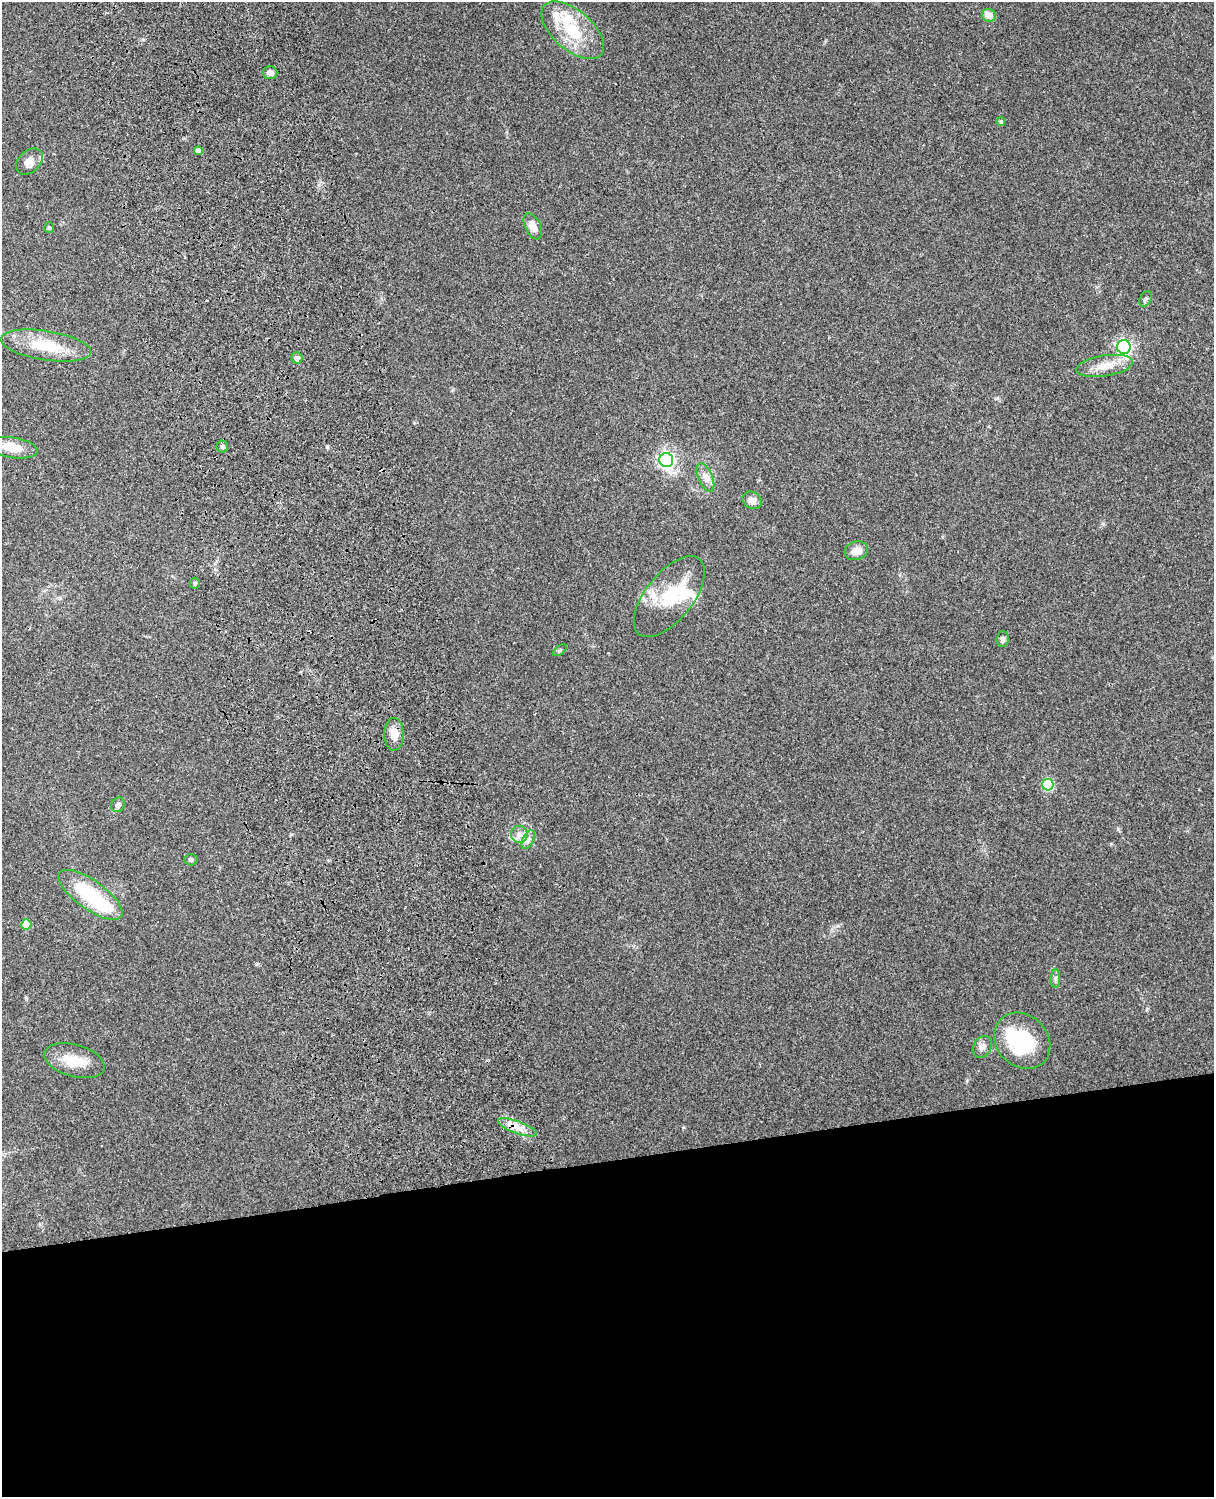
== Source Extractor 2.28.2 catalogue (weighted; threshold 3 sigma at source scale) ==
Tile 11 of 4 x 3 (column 3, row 3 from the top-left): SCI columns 2543-3754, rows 165-1659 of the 5087 x 4927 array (HDU 1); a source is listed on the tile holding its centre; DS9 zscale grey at full resolution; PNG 1216 x 1499 px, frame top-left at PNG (2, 2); each listed source drawn as its Kron ellipse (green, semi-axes under 4 px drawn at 4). Shown black and unused: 22% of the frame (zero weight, under 3 of 4 exposures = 6% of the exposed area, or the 3 px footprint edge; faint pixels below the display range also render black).
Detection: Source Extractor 2.28.2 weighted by HDU 2 'WHT'; one run over the whole footprint, this tile lists its part. Background 0.209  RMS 0.0082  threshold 0.0369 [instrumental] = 3 sigma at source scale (4.5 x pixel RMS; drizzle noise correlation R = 1.50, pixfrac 1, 0.05/0.05 arcsec/px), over >= 5 px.
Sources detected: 44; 3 inside a brighter object's white glare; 1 cosmic-ray / hot-pixel residue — neither listed nor drawn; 4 inside a brighter listed object's ellipse — not listed separately; the other 36 listed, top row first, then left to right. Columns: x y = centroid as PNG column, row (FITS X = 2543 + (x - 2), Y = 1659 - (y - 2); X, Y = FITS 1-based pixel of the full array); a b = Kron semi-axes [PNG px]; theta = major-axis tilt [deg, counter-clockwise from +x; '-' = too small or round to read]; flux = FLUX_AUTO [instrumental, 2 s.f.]
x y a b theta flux
989 15 7 6 - 7.4
573 30 38 20 -41 35
270 73 7 6 - 4.1
1001 122 4 4 - 1.4
198 151 4 4 - 6.2
29 161 15 10 42 6.7
533 226 14 7 -64 7.8
49 227 5 5 - 1.3
1146 299 8 5 59 2
46 346 46 14 -9 30
1124 347 7 6 - 180
297 358 5 5 - 3.4
1104 366 28 10 9 14
222 447 6 6 - 1.7
12 448 26 10 -9 14
666 460 7 7 - 260
705 477 15 7 -67 5
752 500 10 8 -32 4.9
856 551 12 9 16 7.9
195 583 5 5 - 1.4
669 597 48 23 51 39
1003 639 8 6 83 2.9
560 650 8 4 36 1.3
394 734 16 9 90 9.4
1048 785 6 5 - 52
118 805 7 6 - 2.7
519 834 8 8 - 4.6
528 840 10 5 63 3
191 860 7 5 0 1.7
90 895 38 14 -35 52
26 924 5 5 - 18
1056 978 9 4 90 2.1
1022 1041 30 25 -45 46
982 1047 11 8 60 4.6
74 1061 31 16 -16 19
517 1127 20 6 -20 7.9
Unlisted compact peaks at least as high as the median listed source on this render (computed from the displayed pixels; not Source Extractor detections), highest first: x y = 327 447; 997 398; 256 964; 26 998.